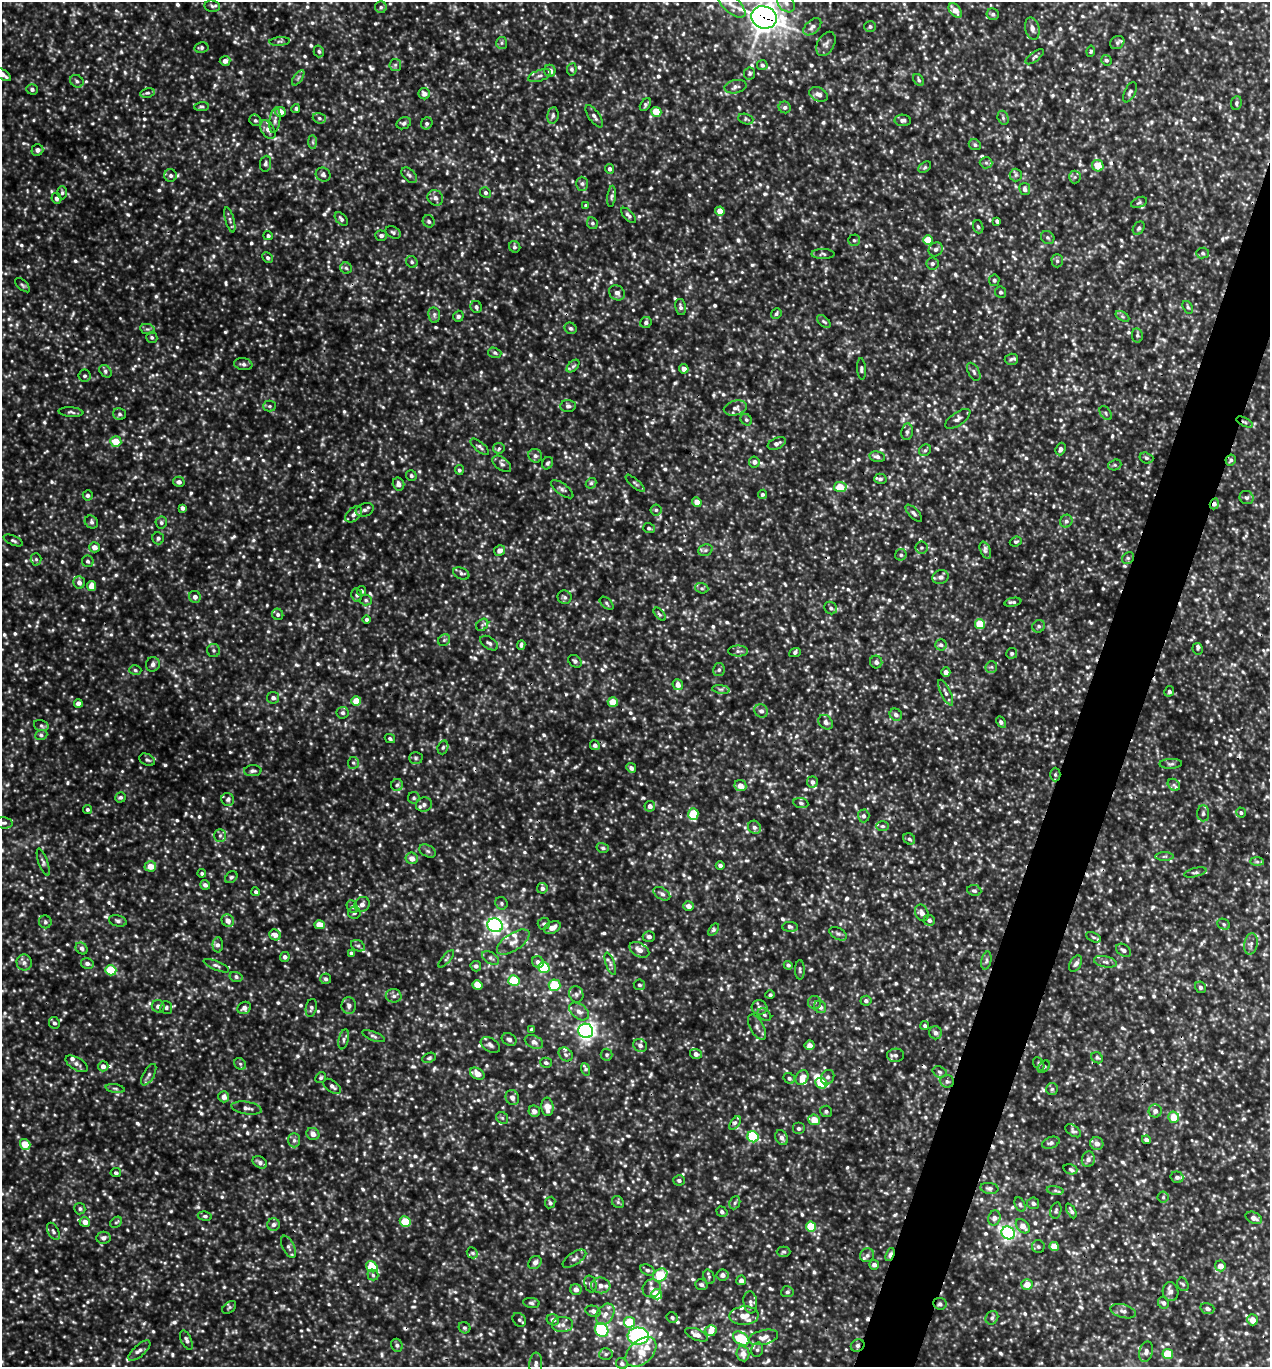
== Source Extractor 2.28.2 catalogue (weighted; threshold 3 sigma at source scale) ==
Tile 10 of 4 x 4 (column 2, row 3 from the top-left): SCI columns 1405-2672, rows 1368-2732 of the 5499 x 5490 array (HDU 1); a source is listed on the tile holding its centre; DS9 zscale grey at full resolution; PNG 1272 x 1369 px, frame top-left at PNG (2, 2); each listed source drawn as its Kron ellipse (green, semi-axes under 4 px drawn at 4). Shown black and unused: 4% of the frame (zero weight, under 3 of 5 exposures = <1% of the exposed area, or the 3 px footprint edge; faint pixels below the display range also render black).
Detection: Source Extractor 2.28.2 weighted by HDU 2 'WHT'; one run over the whole footprint, this tile lists its part. Background 0.285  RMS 0.058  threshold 0.262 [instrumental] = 3 sigma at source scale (4.5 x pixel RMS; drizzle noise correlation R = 1.50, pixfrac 1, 0.05/0.05 arcsec/px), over >= 5 px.
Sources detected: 1482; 4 too faint to see at this stretch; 1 inside a brighter object's white glare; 6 cosmic-ray / hot-pixel residue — neither listed nor drawn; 21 inside a brighter listed object's ellipse — not listed separately; of the other 1450, all 500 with FLUX_AUTO >= 11.5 (the completeness limit of this list) listed and drawn (950 fainter detections not listed), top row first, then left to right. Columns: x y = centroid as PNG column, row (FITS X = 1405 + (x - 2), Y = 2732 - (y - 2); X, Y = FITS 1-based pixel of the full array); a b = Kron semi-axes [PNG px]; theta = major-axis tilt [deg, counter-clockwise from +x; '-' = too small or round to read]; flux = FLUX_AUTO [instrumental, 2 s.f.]
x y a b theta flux
786 3 10 7 -48 31
731 4 18 8 -43 52
212 6 8 5 -9 15
381 7 6 6 - 13
955 10 8 5 -51 59
993 14 6 6 - 15
764 17 13 11 -16 5700
870 26 6 5 - 14
812 27 11 6 42 27
1032 28 11 7 -75 30
280 41 10 4 5 13
502 43 6 5 - 12
1117 43 7 6 - 14
826 44 13 8 62 26
201 47 7 5 11 14
319 51 6 5 - 12
1091 51 6 4 80 12
1035 57 11 4 37 15
1106 60 5 5 - 13
225 61 5 5 - 32
395 65 6 5 - 13
762 65 5 5 - 16
572 69 6 5 - 12
550 71 6 5 - 34
750 73 6 6 - 12
3 75 9 4 -36 31
540 76 12 5 19 23
298 78 9 4 55 13
919 80 7 4 -54 12
77 81 7 6 - 15
735 87 11 6 11 24
32 89 6 5 - 15
1130 92 11 5 64 18
147 93 7 4 10 13
424 94 6 5 - 30
819 94 10 7 -26 33
1236 103 7 5 82 13
645 104 7 5 57 13
202 106 7 4 4 12
785 107 6 6 - 16
296 108 4 4 - 12
280 112 5 5 - 65
656 112 5 4 - 120
553 115 8 5 81 16
594 116 13 5 -55 24
319 118 7 5 -17 15
1003 118 7 5 -71 13
746 119 8 5 -17 12
255 120 6 5 - 12
275 120 13 5 82 22
903 120 8 5 -2 18
404 123 7 5 27 16
427 123 6 5 - 15
268 130 10 6 -60 31
313 142 7 4 -89 12
975 145 6 5 - 13
37 150 6 5 - 21
986 163 6 5 - 13
265 164 8 5 82 17
1098 166 6 5 - 92
925 167 7 4 37 12
609 169 5 4 - 18
323 174 7 6 - 17
171 175 6 6 - 18
409 175 9 6 -45 17
1016 175 6 6 - 12
1075 177 6 6 - 13
582 184 7 6 - 15
1025 189 6 5 - 24
62 193 6 5 - 13
485 193 5 5 - 17
611 196 11 4 83 14
56 198 5 5 - 19
435 198 8 7 - 27
1139 202 8 5 22 12
586 205 4 4 - 12
720 211 4 4 - 78
628 215 9 4 -45 17
341 219 8 5 -49 15
230 220 13 4 -75 20
429 221 6 5 - 16
997 221 4 3 - 15
592 223 6 5 - 13
978 227 6 5 - 12
1139 228 7 5 57 15
393 232 8 5 -29 14
268 236 5 4 - 14
381 236 6 5 - 15
1048 238 7 6 - 13
854 240 6 5 - 12
928 240 5 4 - 130
515 247 6 5 - 14
936 249 7 6 - 19
1203 253 6 5 - 14
823 254 11 5 -1 15
268 258 6 4 -45 13
1057 261 6 5 - 13
412 262 6 5 - 12
932 263 6 6 - 15
346 268 6 5 - 12
994 280 6 5 - 12
23 285 9 4 -42 12
1000 292 6 5 - 14
617 293 8 7 - 25
476 307 6 5 - 16
680 307 8 5 -79 17
1188 307 7 4 -59 12
776 314 5 4 - 12
434 315 8 6 -81 15
458 316 5 5 - 14
1122 316 7 4 -31 12
824 321 8 5 -44 13
646 322 6 5 - 18
571 328 6 5 - 15
147 329 7 5 -10 14
1137 335 7 5 -79 13
152 337 5 5 - 13
495 353 7 5 -16 12
1011 359 7 5 1 12
243 364 9 6 -10 18
573 366 7 4 45 15
684 369 5 4 - 38
861 369 11 3 -87 12
105 371 7 5 -45 15
974 372 10 5 -62 16
85 376 6 6 - 13
270 406 6 5 - 12
568 406 7 6 - 17
735 408 12 7 14 34
71 412 12 5 -5 15
1106 413 8 5 -54 12
119 414 7 6 - 13
958 419 14 6 34 26
746 420 6 5 - 12
1244 422 9 3 -26 12
907 432 8 5 81 17
116 442 5 5 - 100
777 443 9 5 24 25
480 447 11 5 -39 17
499 448 6 5 - 13
1061 449 6 5 - 21
925 450 6 5 - 12
535 456 7 6 - 19
877 457 8 5 -10 21
1146 458 7 5 -17 13
1231 460 6 5 - 15
754 462 5 5 - 21
548 463 6 5 - 14
502 464 11 6 -38 20
1115 465 7 5 19 12
459 470 5 4 - 13
411 476 6 5 - 12
880 479 6 5 - 16
179 482 6 5 - 25
591 483 6 5 - 15
635 483 12 4 -41 14
398 484 6 5 - 27
840 487 6 5 - 140
562 489 13 5 -36 19
762 494 5 4 - 12
88 495 5 5 - 17
1247 498 7 6 - 16
697 502 5 4 - 58
1214 504 5 4 - 28
183 508 4 3 - 18
365 510 9 6 20 22
656 510 5 5 - 14
914 513 11 5 -47 19
354 514 10 6 43 26
1066 521 6 6 - 19
91 522 7 6 - 14
161 523 6 5 - 13
649 528 6 5 - 15
158 538 6 6 - 15
13 541 10 4 -23 14
1016 541 6 5 - 12
94 547 5 5 - 40
921 548 6 6 - 12
499 550 5 5 - 34
705 550 7 5 21 15
985 550 9 5 -67 19
901 555 5 5 - 12
1128 558 6 5 - 12
36 559 6 5 - 12
88 561 6 6 - 13
461 573 8 5 -24 18
940 577 8 7 - 25
79 582 6 5 - 27
92 586 5 4 - 63
702 588 7 5 -19 12
361 591 5 4 - 15
357 595 7 5 -77 16
195 597 6 5 - 28
565 597 7 7 - 16
366 600 6 5 - 12
1013 602 8 4 10 13
607 603 8 5 -40 12
831 608 7 6 - 16
278 614 6 5 - 14
660 614 8 4 -48 13
367 619 4 4 - 16
980 624 5 5 - 180
482 625 7 5 46 14
1039 626 6 6 - 15
444 640 6 5 - 12
489 643 10 6 -32 20
521 645 5 4 - 14
941 645 6 5 - 14
1198 649 6 5 - 14
214 650 6 6 - 13
738 651 10 5 0 20
795 653 6 4 20 12
1012 653 5 5 - 14
575 661 7 5 -37 14
876 662 6 6 - 20
153 664 7 6 - 22
991 667 6 6 - 13
135 670 6 4 -16 12
719 670 6 6 - 14
946 672 4 4 - 25
678 685 5 5 - 37
721 689 9 4 -8 15
1169 691 5 4 - 14
946 693 14 5 -64 23
273 698 6 6 - 21
356 701 5 5 - 100
613 702 5 4 - 96
78 703 4 4 - 38
761 711 7 6 - 23
343 713 6 6 - 15
896 715 6 5 - 24
826 722 8 6 -46 23
1001 722 6 4 -61 15
41 725 7 5 -16 15
41 735 6 5 - 13
390 739 5 4 - 12
595 745 5 4 - 18
443 747 7 5 72 12
416 758 7 5 -2 13
147 760 8 5 -27 16
353 763 6 5 - 13
1171 764 11 5 2 16
631 768 5 4 - 24
253 771 9 5 3 16
1055 775 7 5 -89 13
812 782 6 5 - 19
397 785 6 6 - 14
1174 785 7 5 -44 16
740 786 6 5 - 57
120 797 5 5 - 15
414 798 6 6 - 12
228 799 7 6 - 17
801 803 7 5 -11 13
424 804 8 7 - 25
650 806 5 5 - 27
87 809 4 4 - 12
1203 813 8 6 -85 17
1241 813 5 5 - 14
693 814 6 5 - 170
864 816 6 6 - 17
3 823 9 5 -6 19
882 826 6 5 - 12
754 827 7 6 - 19
220 835 6 5 - 16
909 839 6 5 - 15
603 848 6 5 - 12
428 851 9 5 -27 17
1164 856 9 4 0 14
412 858 6 5 - 46
43 862 14 4 -71 19
1257 862 7 4 0 13
720 865 4 4 - 18
150 866 6 5 - 68
1195 872 11 4 13 16
202 873 4 4 - 12
231 877 7 5 43 12
205 885 5 4 - 23
542 888 5 5 - 20
974 890 7 5 -9 15
256 892 4 4 - 14
662 894 9 5 -32 20
501 903 6 6 - 13
362 904 8 7 - 32
689 906 5 5 - 33
352 907 7 5 -66 13
354 913 6 6 - 16
922 913 9 6 -65 27
929 920 5 5 - 19
118 921 9 5 -13 16
228 921 6 6 - 41
45 922 6 6 - 12
544 924 6 6 - 13
1224 924 7 5 -23 12
319 925 5 4 - 78
495 925 8 6 -22 1900
790 927 8 5 -3 16
552 928 9 5 25 50
714 930 7 4 53 15
838 934 9 5 -29 15
275 935 6 5 - 43
649 937 6 5 - 15
1093 937 8 4 -26 12
513 942 18 8 33 55
1251 944 11 6 79 25
218 945 7 5 -89 19
358 946 7 5 -27 14
82 948 6 5 - 17
639 950 11 7 -30 45
1124 950 8 5 -32 23
351 953 4 4 - 15
285 957 5 5 - 16
491 958 9 5 -33 19
446 959 11 4 49 13
986 961 9 5 77 15
24 962 8 7 - 27
538 962 6 5 - 24
1105 962 11 5 -11 21
87 963 6 5 - 21
610 964 12 4 -70 18
1076 964 9 5 61 22
788 965 4 4 - 13
216 966 14 4 -23 18
476 966 5 5 - 19
544 967 6 5 - 340
111 970 6 5 - 260
800 970 10 4 -89 12
236 977 6 5 - 13
326 979 5 5 - 14
514 980 5 5 - 310
477 985 5 4 - 130
555 985 6 6 - 240
639 985 5 5 - 14
1201 987 6 5 - 16
576 994 8 7 - 19
770 995 4 4 - 13
394 996 8 7 - 20
866 1001 5 5 - 17
814 1002 6 6 - 15
158 1006 6 6 - 29
349 1006 8 7 - 24
759 1007 8 7 - 27
820 1007 6 6 - 29
166 1008 6 6 - 16
244 1008 7 6 - 27
311 1008 9 5 79 15
579 1011 11 7 -37 35
764 1015 7 5 -39 16
54 1023 6 5 - 16
925 1026 4 4 - 14
757 1027 14 6 -60 27
532 1030 4 4 - 14
586 1031 7 7 - 2400
936 1033 6 6 - 21
374 1036 12 4 -21 15
344 1039 10 5 77 16
509 1039 8 6 -25 19
534 1042 9 6 -24 30
490 1045 10 6 -31 25
640 1045 7 6 - 23
810 1045 5 5 - 46
566 1054 8 6 -44 21
696 1054 6 5 - 28
607 1055 6 6 - 13
896 1055 8 6 3 20
429 1058 7 4 23 12
1097 1058 6 5 - 13
546 1063 6 5 - 13
77 1064 12 6 -31 29
240 1064 6 5 - 13
1039 1064 7 4 -59 12
103 1066 5 5 - 32
1044 1067 7 5 48 12
585 1069 6 4 -71 12
940 1072 7 5 -19 15
477 1074 8 5 -30 64
149 1075 12 5 61 21
828 1077 7 6 - 19
321 1078 5 5 - 13
789 1078 6 5 - 17
802 1078 8 6 57 54
947 1081 7 6 - 19
821 1083 6 5 - 160
332 1086 10 5 -37 22
115 1088 9 4 -11 12
1052 1089 6 6 - 12
224 1097 5 5 - 36
512 1097 7 6 - 26
547 1107 9 6 -84 66
247 1108 15 6 -9 31
534 1111 6 5 - 28
826 1111 6 5 - 13
1155 1111 6 6 - 26
1174 1117 5 5 - 110
502 1118 6 5 - 12
814 1120 6 5 - 94
735 1123 8 4 55 15
799 1128 6 6 - 17
1073 1131 9 5 -34 14
313 1134 6 6 - 35
753 1137 6 5 - 410
782 1138 8 6 -61 25
294 1140 7 6 - 18
1146 1140 4 4 - 22
1051 1143 9 5 21 16
25 1144 6 5 - 120
1097 1144 7 6 - 33
1088 1159 8 6 74 22
260 1162 8 5 -30 20
1070 1169 7 5 -19 14
116 1173 5 4 - 14
1177 1177 6 5 - 21
679 1180 5 5 - 16
989 1188 9 5 -8 16
1055 1190 8 4 -9 13
1163 1197 5 5 - 12
618 1202 6 5 - 12
550 1203 6 5 - 15
735 1203 7 5 67 12
1033 1203 6 6 - 16
1020 1205 7 5 -63 13
80 1209 6 5 - 12
1056 1210 8 5 75 12
1071 1211 8 4 -62 16
722 1212 6 4 -34 16
205 1216 7 4 -7 14
994 1218 7 6 - 24
1254 1218 8 5 -24 32
85 1222 5 4 - 42
116 1222 6 5 - 12
405 1222 5 5 - 160
273 1224 6 6 - 21
1023 1226 8 5 -47 48
811 1227 5 5 - 220
53 1231 9 5 -61 16
1008 1233 7 6 - 1300
103 1238 7 6 - 23
1054 1246 5 4 - 97
288 1247 12 6 -64 22
1038 1247 6 6 - 14
784 1252 7 5 1 13
472 1253 6 5 - 12
867 1255 7 6 - 18
890 1255 7 3 69 67
574 1259 13 6 33 24
535 1262 7 6 - 24
874 1265 5 5 - 26
1220 1266 5 5 - 55
372 1267 6 5 - 220
647 1270 7 5 -26 15
373 1275 5 5 - 12
660 1275 7 6 - 200
723 1275 6 5 - 24
709 1277 7 5 -71 13
741 1280 5 4 - 29
590 1284 8 6 -74 19
1027 1284 6 5 - 60
1183 1284 7 5 -65 12
601 1285 10 8 -7 38
701 1285 6 5 - 15
652 1288 9 9 - 33
576 1289 5 5 - 34
787 1292 6 5 - 16
1170 1292 9 8 - 25
657 1294 5 5 - 190
750 1302 11 7 -84 25
531 1303 8 5 -9 14
1163 1303 6 5 - 14
940 1304 7 6 - 17
229 1307 8 5 40 12
1207 1308 7 5 -18 21
593 1311 8 5 -20 22
1123 1311 13 6 -15 29
605 1314 11 8 57 45
744 1316 15 9 3 72
672 1317 5 5 - 13
992 1318 7 6 - 17
519 1320 7 6 - 15
553 1320 6 5 - 30
1252 1320 5 5 - 59
629 1322 5 5 - 200
563 1325 10 7 4 35
465 1328 6 5 - 12
602 1330 7 6 - 660
711 1331 5 5 - 49
696 1335 12 5 -21 40
638 1336 10 8 -2 1700
763 1337 15 7 13 40
741 1338 9 6 -33 260
186 1340 10 5 -66 20
397 1345 6 5 - 17
858 1345 7 6 - 18
757 1350 7 6 - 16
139 1351 14 5 42 29
641 1352 18 11 42 120
1146 1352 10 6 76 26
606 1354 7 5 3 14
743 1354 8 6 -81 46
1168 1354 5 5 - 230
622 1363 6 5 - 16
536 1364 11 6 84 24
Overlapping masked pixels (flux is a lower limit): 8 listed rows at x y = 764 17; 1244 422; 1231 460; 1214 504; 1055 775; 890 1255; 940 1304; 858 1345
Isophote crosses this tile's border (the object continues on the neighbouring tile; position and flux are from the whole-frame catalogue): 6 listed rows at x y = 786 3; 731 4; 764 17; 3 75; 3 823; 536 1364
Unlisted compact peaks at least as high as the median listed source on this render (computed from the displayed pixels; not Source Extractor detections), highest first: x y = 479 557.